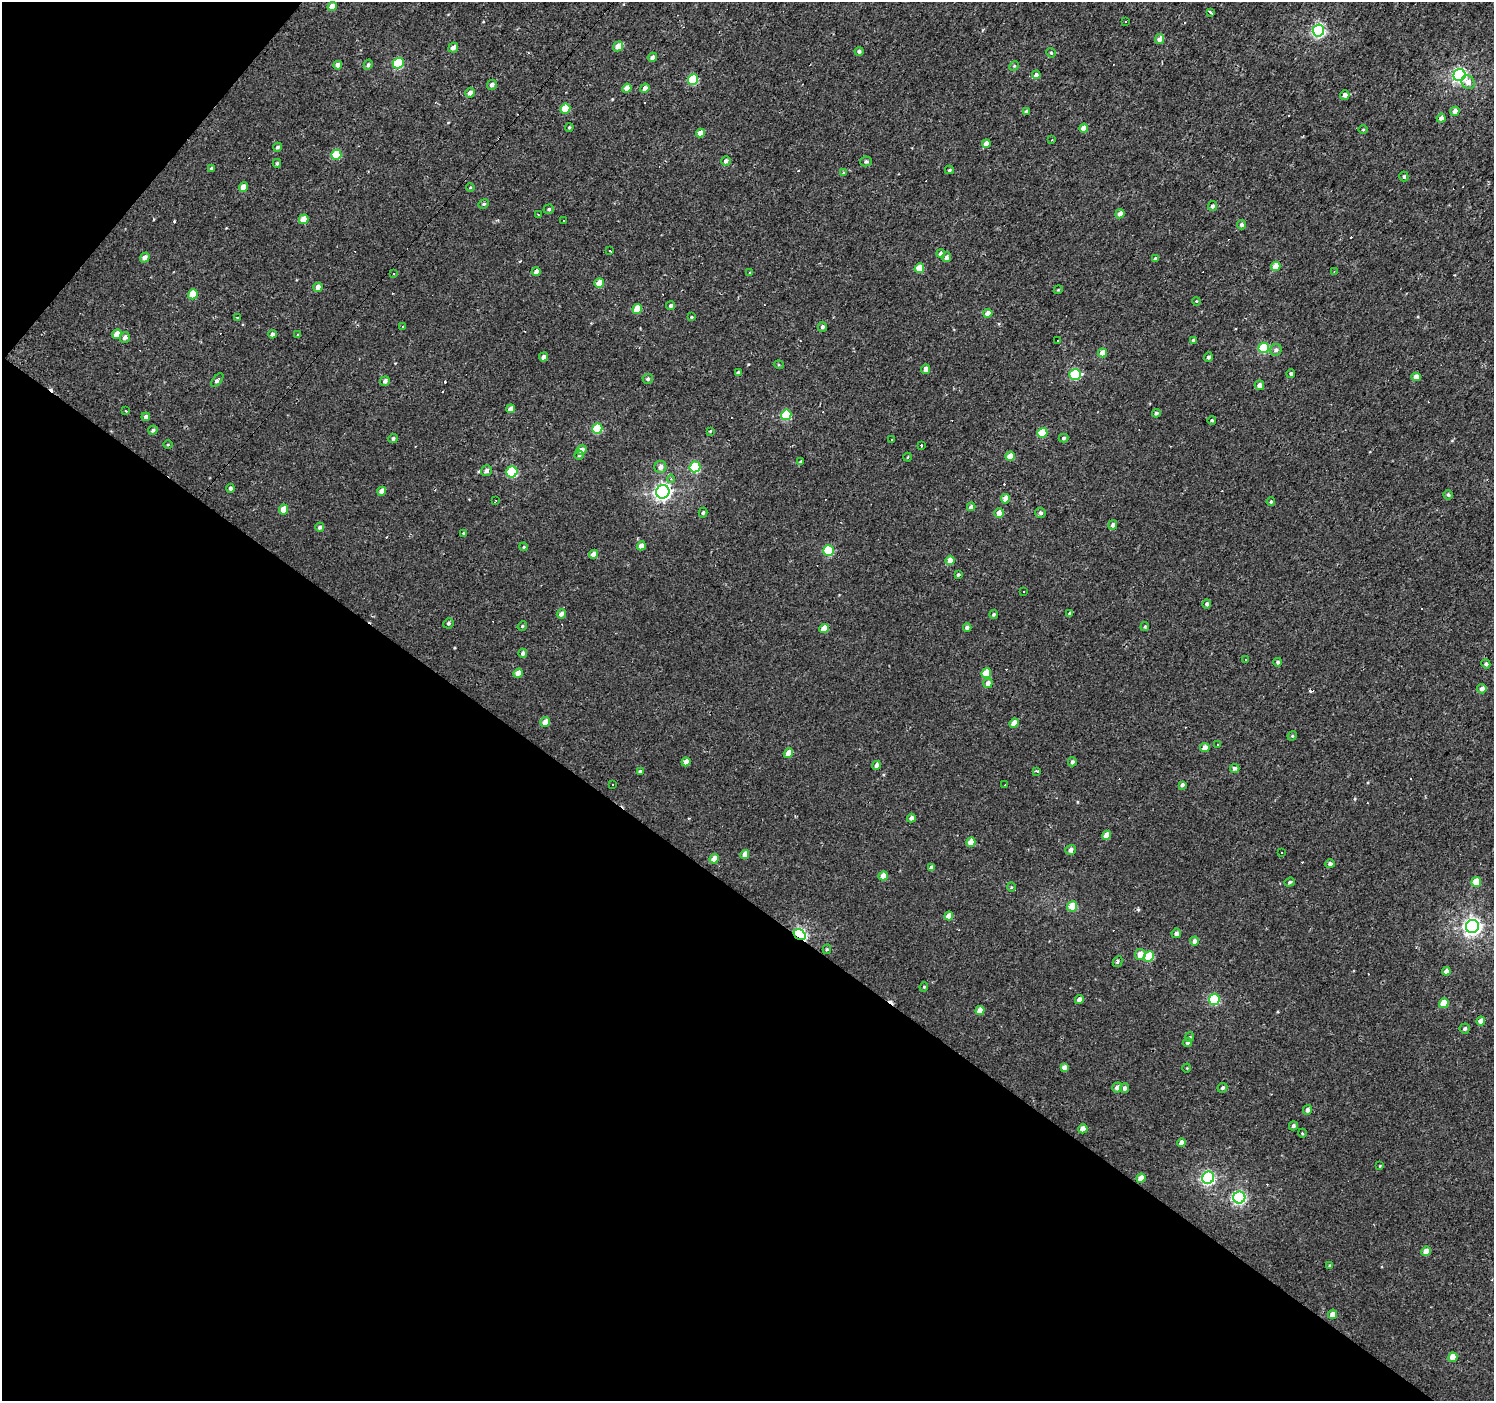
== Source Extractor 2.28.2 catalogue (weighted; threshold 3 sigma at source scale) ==
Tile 9 of 4 x 4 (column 1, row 3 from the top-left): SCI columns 1-1492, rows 1572-2970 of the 5971 x 6007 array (HDU 1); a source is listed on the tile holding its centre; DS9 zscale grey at full resolution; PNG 1496 x 1403 px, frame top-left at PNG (2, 2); each listed source drawn as its Kron ellipse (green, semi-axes under 4 px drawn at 4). Shown black and unused: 38% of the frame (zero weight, under 2 of 3 exposures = <1% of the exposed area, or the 3 px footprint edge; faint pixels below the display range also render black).
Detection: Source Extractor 2.28.2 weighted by HDU 2 'WHT'; one run over the whole footprint, this tile lists its part. Background 0.00425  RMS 0.0033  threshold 0.0147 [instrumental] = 3 sigma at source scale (4.5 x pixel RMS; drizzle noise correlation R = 1.50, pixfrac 1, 0.0396/0.0396 arcsec/px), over >= 5 px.
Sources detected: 271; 45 cosmic-ray / hot-pixel residue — neither listed nor drawn; the other 226 listed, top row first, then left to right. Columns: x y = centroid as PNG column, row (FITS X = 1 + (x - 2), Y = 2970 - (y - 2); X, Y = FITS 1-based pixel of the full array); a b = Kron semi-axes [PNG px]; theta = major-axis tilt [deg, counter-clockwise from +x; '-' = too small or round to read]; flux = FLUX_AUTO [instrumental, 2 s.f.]
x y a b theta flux
332 7 5 4 - 3.9
1210 12 3 3 - 1.7
1126 21 2 2 - 0.29
1318 31 6 6 - 53
1160 39 5 4 - 2.3
618 46 5 4 - 3.2
453 48 5 4 - 1.6
859 51 4 4 - 0.85
1051 53 5 4 - 0.4
652 57 5 4 - 1.4
398 63 5 5 - 19
338 65 4 4 - 2.2
368 65 5 4 - 0.65
1014 66 5 4 - 0.37
1036 75 4 4 - 1.8
1459 75 6 6 - 69
693 80 5 5 - 17
1468 82 7 6 - 2.3
492 85 5 4 - 1.2
627 88 5 4 - 2.8
645 88 5 4 - 1.6
470 93 5 4 - 1.5
1345 95 4 4 - 1.4
565 109 5 4 - 6.9
1026 111 4 3 - 0.78
1455 111 5 4 - 1.8
1441 118 4 4 - 1.9
569 127 4 3 - 0.39
1084 128 4 4 - 3.2
1363 130 4 3 - 0.27
700 133 4 4 - 3.1
1052 140 3 3 - 0.22
986 144 4 4 - 2.8
278 147 4 4 - 0.7
336 155 5 5 - 10
726 161 5 4 - 1.2
866 161 6 5 - 0.69
277 163 4 3 - 0.53
211 168 4 3 - 0.34
949 170 4 3 - 0.52
843 172 4 3 - 0.39
1404 177 5 4 - 0.53
243 187 5 4 - 3.3
470 188 4 3 - 0.26
484 204 5 4 - 0.55
1212 206 5 4 - 0.74
549 209 5 4 - 0.59
1120 214 5 4 - 1.9
538 215 3 3 - 0.44
304 219 5 4 - 5
563 221 3 3 - 0.87
1242 225 4 4 - 0.86
610 251 3 3 - 3.4
941 253 4 4 - 0.97
947 257 5 4 - 1.1
145 258 5 4 - 1.5
1155 258 4 3 - 0.75
1276 266 5 4 - 4.9
919 268 5 4 - 5.3
536 271 5 4 - 1.8
1334 271 3 3 - 0.32
394 273 3 2 - 0.51
750 273 4 3 - 0.3
599 283 5 4 - 4.5
318 287 4 4 - 1.9
1058 290 4 3 - 0.27
193 294 5 4 - 7.5
1196 301 4 3 - 0.29
671 306 4 4 - 0.9
637 309 5 4 - 6.5
988 313 4 4 - 3.2
238 317 3 2 - 0.55
691 317 4 3 - 0.42
402 327 3 2 - 0.29
822 327 5 4 - 0.89
117 334 5 4 - 3.6
272 334 4 4 - 0.93
298 335 4 3 - 0.37
125 337 5 5 - 1.4
1057 340 3 3 - 1
1193 340 4 3 - 0.58
1264 348 5 5 - 17
1276 350 6 5 - 1.2
1102 353 4 4 - 3
543 357 5 4 - 1.4
1208 357 4 4 - 0.75
779 365 5 3 - 0.27
926 369 5 4 - 1.7
738 373 4 3 - 0.66
1075 374 6 5 - 21
1291 374 4 4 - 0.71
1416 377 4 4 - 2.7
648 379 5 5 - 0.67
217 380 8 4 50 1.1
385 381 5 4 - 1.1
1259 385 5 5 - 1.8
510 409 4 4 - 2.4
126 411 3 2 - 0.25
1156 413 4 4 - 0.72
786 415 5 5 - 18
146 417 4 4 - 1.1
1212 420 4 4 - 0.52
597 429 5 5 - 15
153 430 5 4 - 0.84
710 431 4 2 - 0.29
1042 433 5 5 - 9.7
1063 438 5 4 - 0.58
393 439 4 4 - 0.7
892 440 3 3 - 1
168 445 5 3 - 0.33
921 445 3 3 - 4
581 450 5 4 - 2
579 455 4 4 - 0.42
1010 456 5 4 - 3.8
907 457 4 3 - 0.24
801 461 4 4 - 0.32
660 467 6 6 - 1.7
695 467 5 5 - 23
486 471 5 5 - 1.3
512 472 5 5 - 23
671 479 4 4 - 0.55
230 488 4 4 - 0.89
382 491 4 4 - 2.3
663 492 7 6 - 110
1448 495 5 4 - 0.71
1005 499 5 4 - 4.4
496 500 3 2 - 0.27
1271 502 4 3 - 0.43
971 507 4 4 - 1.1
283 509 5 4 - 3.3
703 513 5 4 - 0.47
999 513 5 4 - 2.8
1041 513 5 5 - 0.9
1113 525 5 4 - 1
320 527 4 4 - 0.85
463 533 4 3 - 0.37
641 546 5 4 - 2.3
524 547 4 3 - 0.41
828 550 5 5 - 16
594 554 4 4 - 3.4
950 560 4 4 - 3.1
958 575 3 3 - 0.49
1024 591 3 2 - 0.41
1207 604 4 4 - 0.78
1070 613 4 3 - 0.66
561 614 5 4 - 2
994 614 4 4 - 0.52
448 623 5 5 - 0.72
522 626 5 4 - 0.42
967 627 4 4 - 0.92
1145 627 5 4 - 0.47
824 629 5 4 - 4.3
523 653 4 4 - 1
1245 659 2 2 - 0.26
1278 662 4 4 - 0.64
1486 664 4 4 - 0.74
518 673 5 4 - 3.2
986 673 5 4 - 6.9
988 683 5 4 - 2.2
1482 689 4 4 - 1.8
545 722 5 4 - 2.5
1014 723 5 4 - 3.5
1292 736 5 4 - 0.34
1217 745 3 2 - 0.6
1205 748 5 4 - 2.2
788 753 5 4 - 3.4
686 762 4 4 - 2.5
1072 762 4 4 - 0.76
876 765 4 4 - 1.3
1235 768 5 4 - 1
640 771 4 4 - 0.72
1037 771 3 3 - 1.3
613 784 3 2 - 0.28
1005 785 3 2 - 0.34
1182 785 4 4 - 0.94
911 818 4 4 - 1.2
1106 835 5 4 - 3.3
971 842 5 4 - 4.1
1070 850 5 5 - 1.5
1282 852 3 2 - 0.35
745 854 4 4 - 2.6
714 859 5 4 - 3.5
1330 864 4 4 - 0.94
931 867 4 4 - 1.1
883 876 5 4 - 4.1
1290 882 5 4 - 0.57
1476 882 5 4 - 7
1011 887 5 3 - 0.29
1072 906 5 5 - 6.1
949 916 4 4 - 3.5
1472 926 6 6 - 140
1176 933 5 4 - 1.1
800 935 6 5 - 59
1194 941 4 4 - 1.6
827 949 5 4 - 0.5
1140 954 5 5 - 2.9
1149 957 5 5 - 12
1118 962 6 4 61 0.58
1446 971 4 4 - 2
924 987 5 4 - 0.44
1079 999 4 4 - 1.5
1214 999 5 5 - 25
1444 1003 5 4 - 6.1
980 1011 5 4 - 4.2
1481 1021 4 4 - 2.5
1465 1029 5 5 - 0.62
1190 1037 5 4 - 0.45
1187 1042 5 4 - 0.79
1064 1067 4 4 - 1.7
1187 1068 4 3 - 0.24
1117 1087 5 4 - 1.8
1125 1088 5 4 - 1
1222 1088 5 4 - 0.51
1307 1110 5 4 - 1.2
1293 1126 4 4 - 0.8
1083 1129 4 4 - 3.8
1302 1133 4 3 - 0.29
1182 1143 4 4 - 2.2
1380 1166 4 3 - 0.26
1141 1178 5 4 - 4.1
1208 1178 6 6 - 56
1239 1197 6 6 - 56
1426 1251 5 4 - 3.2
1330 1266 4 3 - 0.66
1333 1314 5 4 - 2.6
1453 1357 5 4 - 5.1
Overlapping masked pixels (flux is a lower limit): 1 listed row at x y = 800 935